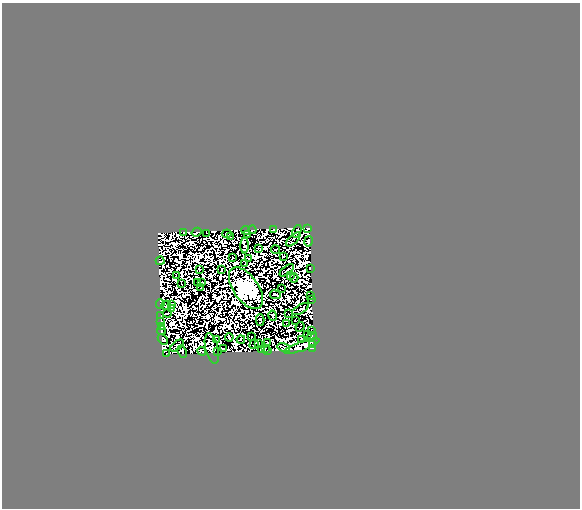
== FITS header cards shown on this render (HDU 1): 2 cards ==
NAXIS1  =                  578
NAXIS2  =                  506

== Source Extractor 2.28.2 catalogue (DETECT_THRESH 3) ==
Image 578 x 506 px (HDU 1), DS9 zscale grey, 1 PNG px = 1 image px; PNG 582 x 510 px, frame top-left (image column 1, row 506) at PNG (2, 3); each listed source drawn as its Kron ellipse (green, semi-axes under 4 px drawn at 4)
Background -0.0166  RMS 2.8e-06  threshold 8.29e-06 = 3 sigma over >= 5 px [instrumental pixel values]
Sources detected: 177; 98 with non-positive FLUX_AUTO (blend fragments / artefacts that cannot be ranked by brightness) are neither listed nor drawn; the other 79 listed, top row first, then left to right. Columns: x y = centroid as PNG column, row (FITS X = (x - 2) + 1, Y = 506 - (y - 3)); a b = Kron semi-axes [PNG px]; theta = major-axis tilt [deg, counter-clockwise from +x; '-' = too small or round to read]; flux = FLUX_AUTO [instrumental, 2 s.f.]
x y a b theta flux
308 228 4 3 - 1.0e+00
273 229 2 2 - 2.0e-02
245 230 4 3 - 7.4e-01
252 230 4 2 - 3.9e-01
297 231 6 3 68 6.8e-01
184 232 3 2 - 5.8e-01
196 232 5 2 - 4.7e-01
207 233 2 2 - 2.3e-01
227 234 4 2 - 7.6e-01
248 235 2 2 - 1.7e-02
231 237 2 2 - 2.1e-01
293 239 9 2 44 2.0e-01
308 241 5 3 - 2.6e+00
245 246 8 3 89 1.4e+00
258 249 3 2 - 5.7e-01
276 250 4 3 - 4.1e-01
283 256 3 2 - 2.3e-01
232 258 3 2 - 1.8e-01
248 259 3 2 - 2.4e-01
160 261 4 2 - 1.6e+00
245 264 2 2 - 2.0e-01
310 268 2 2 - 1.0e+00
199 269 4 2 - 1.2e-01
222 269 3 2 - 7.6e-01
287 270 8 2 38 9.6e-02
176 276 3 2 - 3.0e-02
291 276 3 2 - 2.9e-01
294 278 4 2 - 3.9e-01
197 282 2 2 - 1.8e-01
202 282 2 2 - 4.8e-01
182 284 2 2 - 2.5e-01
201 288 3 2 - 1.5e-01
246 288 24 12 -55 1.4e+03
282 288 2 2 - 4.1e-01
275 295 5 2 - 1.6e-01
311 295 2 2 - 7.4e-02
311 300 2 2 - 1.2e-01
160 304 5 2 - 6.8e-01
166 305 5 2 - 5.4e-01
171 305 4 3 - 1.3e+00
171 308 3 2 - 8.4e-01
301 309 9 3 31 3.5e-01
167 313 4 2 - 5.0e-01
288 314 2 2 - 4.6e-01
161 316 2 2 - 2.3e-01
273 316 5 3 - 5.3e-01
260 320 6 3 -88 8.1e-01
296 320 4 2 - 5.0e-05
161 321 2 2 - 2.1e-01
287 323 3 2 - 1.4e-01
161 326 3 2 - 1.1e+00
300 327 5 2 - 5.5e-01
162 330 4 2 - 2.0e+00
311 331 4 2 - 2.8e-01
308 334 4 2 - 7.7e-01
252 336 4 2 - 2.2e-01
229 337 4 2 - 4.9e-01
311 337 6 2 35 3.8e-01
163 339 6 3 -44 6.2e-01
302 339 3 3 - 8.9e-01
217 340 3 2 - 4.4e-01
241 340 4 2 - 9.7e-02
258 343 2 2 - 3.0e-01
268 343 4 2 - 3.0e-01
254 344 5 2 - 4.0e-02
177 345 8 2 40 9.8e-01
313 345 3 2 - 3.0e-02
302 346 19 4 20 7.5e-01
284 347 6 4 -15 2.8e-01
223 348 4 2 - 6.3e-01
265 348 2 2 - 2.8e-01
312 348 3 2 - 6.4e-01
212 349 16 6 -77 3.4e-01
261 350 3 2 - 7.1e-01
268 350 2 2 - 2.8e-01
202 351 4 2 - 9.0e-02
182 352 6 3 -65 1.2e+00
218 352 3 2 - 6.4e-01
167 353 3 2 - 4.6e-02
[98 non-positive-flux detections neither listed nor drawn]